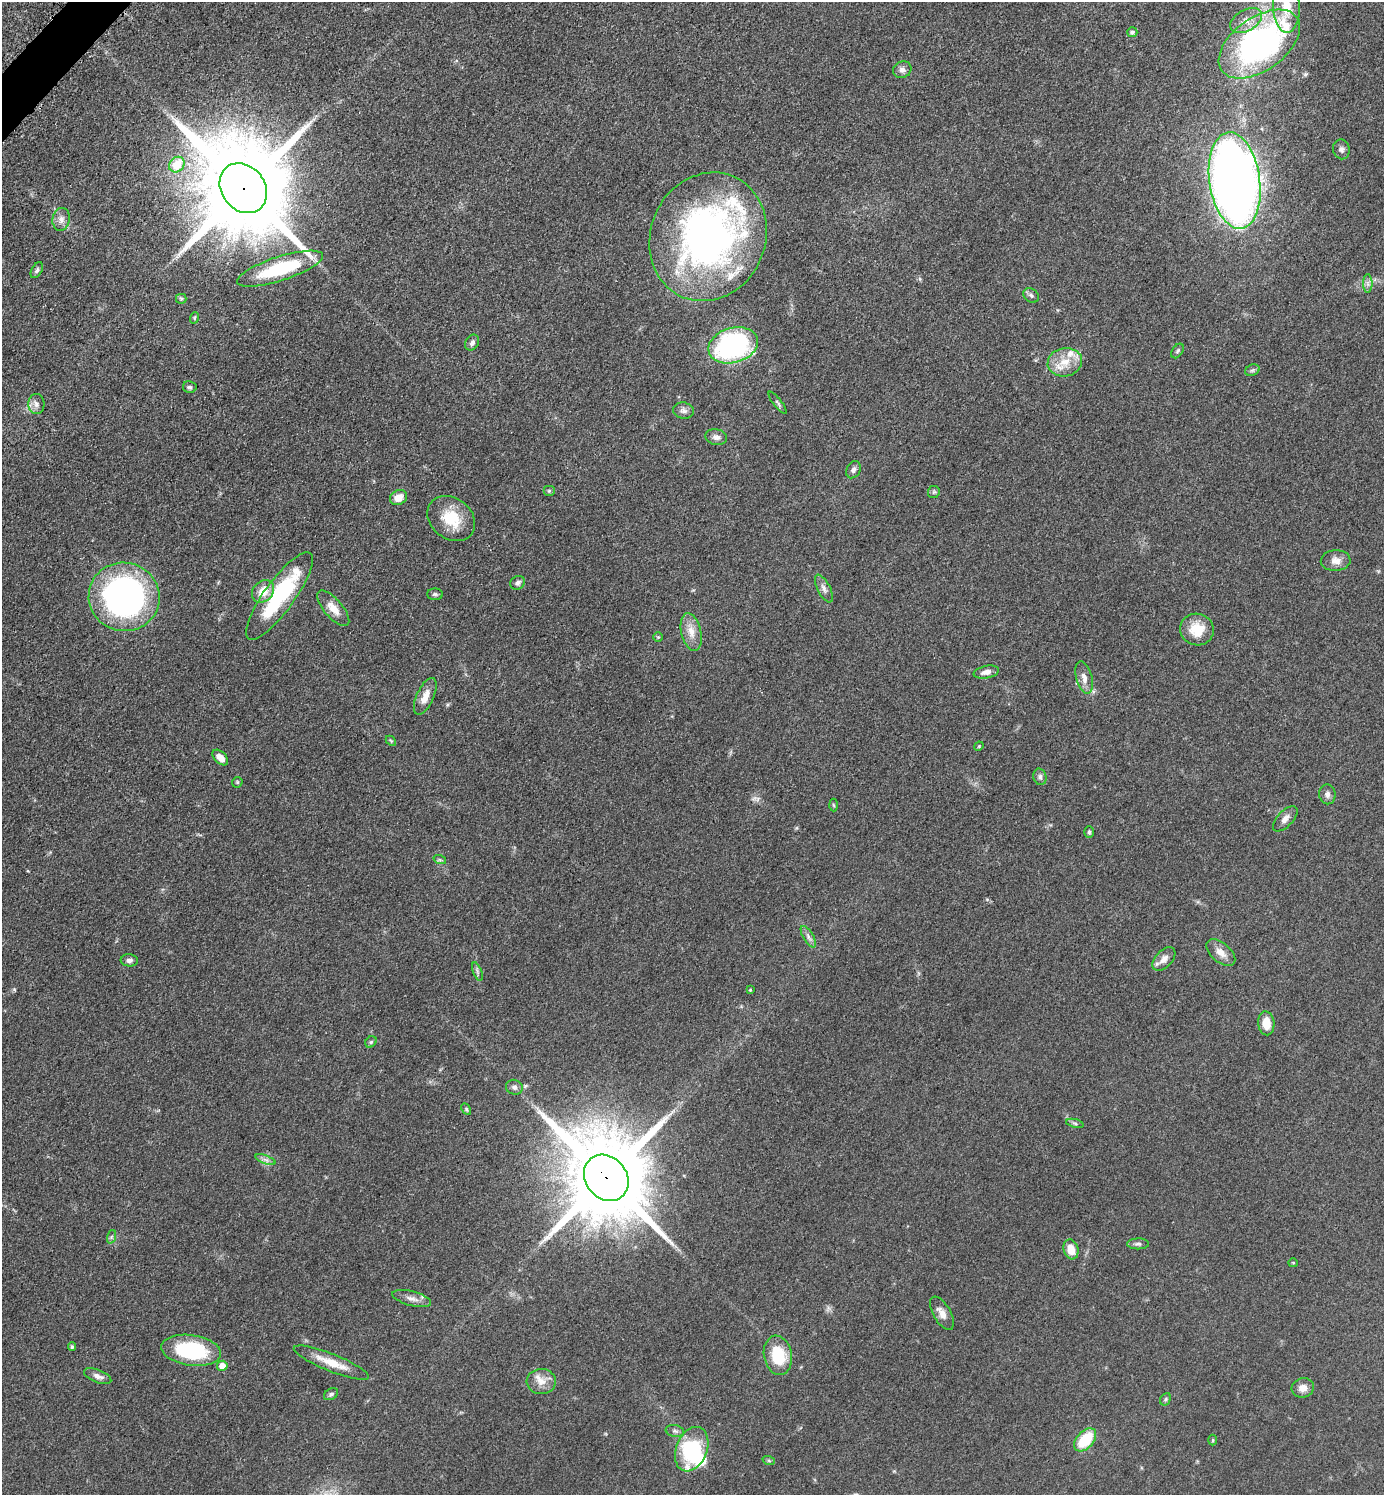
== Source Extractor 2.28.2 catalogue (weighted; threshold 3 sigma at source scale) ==
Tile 11 of 4 x 4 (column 3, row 3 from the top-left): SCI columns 2973-4354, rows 1512-3004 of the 6048 x 6047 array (HDU 1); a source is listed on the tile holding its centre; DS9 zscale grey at full resolution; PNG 1386 x 1497 px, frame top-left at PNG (2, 2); each listed source drawn as its Kron ellipse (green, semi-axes under 4 px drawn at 4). Shown black and unused: <1% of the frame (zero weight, under 3 of 5 exposures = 4% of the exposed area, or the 3 px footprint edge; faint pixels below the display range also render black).
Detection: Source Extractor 2.28.2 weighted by HDU 2 'WHT'; one run over the whole footprint, this tile lists its part. Background 0.0493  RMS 0.0053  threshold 0.0237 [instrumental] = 3 sigma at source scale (4.5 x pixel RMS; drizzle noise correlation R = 1.50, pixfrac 1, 0.05/0.05 arcsec/px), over >= 5 px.
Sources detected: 96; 1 too faint to see at this stretch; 1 inside a brighter object's white glare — neither listed nor drawn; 4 inside a brighter listed object's ellipse — not listed separately; the other 90 listed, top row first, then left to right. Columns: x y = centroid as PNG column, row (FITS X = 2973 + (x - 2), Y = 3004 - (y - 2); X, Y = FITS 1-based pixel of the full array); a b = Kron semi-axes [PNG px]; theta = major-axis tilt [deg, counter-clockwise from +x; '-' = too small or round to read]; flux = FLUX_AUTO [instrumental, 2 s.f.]
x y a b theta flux
1286 6 26 13 -88 13
1246 20 17 10 30 6.3
1132 32 5 5 - 1.3
1259 44 46 26 35 160
902 70 9 8 - 2.4
1341 149 10 8 -79 1.9
177 165 8 7 - 13
1235 180 48 25 -82 670
243 188 27 21 -52 12000
61 219 11 8 82 3.1
708 237 65 57 67 230
280 269 45 12 18 34
37 270 8 5 60 1.4
1368 284 9 5 -90 1.6
1031 295 8 6 -39 1.4
181 299 5 5 - 0.76
194 318 6 3 71 0.57
472 343 8 6 58 2
733 345 25 17 16 100
1178 351 8 5 54 1
1065 362 17 14 11 9.6
1252 370 7 5 21 0.98
190 387 7 6 - 1.2
777 403 13 3 -52 1
36 404 10 8 -85 2.5
683 411 10 8 -12 2.2
716 437 11 8 -12 2.4
853 470 9 6 60 2
549 491 6 5 - 0.81
934 492 6 6 - 0.94
398 498 9 7 26 6.4
451 518 26 20 -38 17
1336 561 15 10 3 4.1
518 583 7 6 - 1.6
824 589 15 6 -62 2.6
263 591 12 10 45 8.1
435 594 8 5 -1 1.1
279 596 53 15 54 53
124 597 35 34 - 180
333 608 22 9 -49 6.6
1197 630 17 16 - 12
691 632 19 10 -76 6.2
658 637 5 5 - 0.6
986 672 13 6 11 3.4
1084 678 16 8 -75 4.1
425 696 20 8 66 5.6
391 741 6 4 -43 0.72
979 746 5 4 - 0.53
220 758 9 5 -45 4.4
1040 777 8 6 -76 1.5
237 782 5 5 - 0.73
1327 794 10 8 -81 2.3
833 805 6 4 -87 0.7
1285 819 16 8 47 3.2
1089 832 5 5 - 0.98
440 860 6 4 -19 0.72
808 937 12 5 -59 2
1221 952 17 9 -42 4.7
1164 959 14 8 46 3.9
129 960 9 6 -6 1.7
477 972 10 3 -69 1.1
750 990 4 4 - 0.58
1266 1023 12 8 -85 7.9
371 1042 6 5 - 0.87
514 1087 8 7 - 2.3
466 1109 6 4 -61 0.76
1075 1123 9 3 -13 0.98
265 1160 10 3 -21 1.5
606 1178 25 20 -51 9300
111 1237 7 4 71 0.93
1138 1244 11 5 0 1.4
1071 1249 10 7 -75 6.9
1293 1263 5 4 - 0.52
412 1299 20 7 -15 3.6
942 1313 18 8 -60 4.3
72 1347 4 4 - 1.1
191 1350 30 15 -8 44
778 1355 20 14 -80 21
331 1363 40 8 -22 11
222 1366 5 5 - 6
98 1376 14 6 -21 2.7
541 1381 15 12 -2 5.4
1303 1388 11 9 14 4
331 1394 7 5 29 1.2
1165 1399 7 5 61 0.89
675 1431 9 6 -10 1.6
1085 1440 13 8 47 20
1213 1440 5 3 - 0.55
692 1449 23 15 68 41
769 1461 6 4 -20 0.75
Overlapping masked pixels (flux is a lower limit): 2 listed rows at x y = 243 188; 606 1178
Isophote crosses this tile's border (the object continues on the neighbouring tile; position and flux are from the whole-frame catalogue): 1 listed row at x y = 1286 6